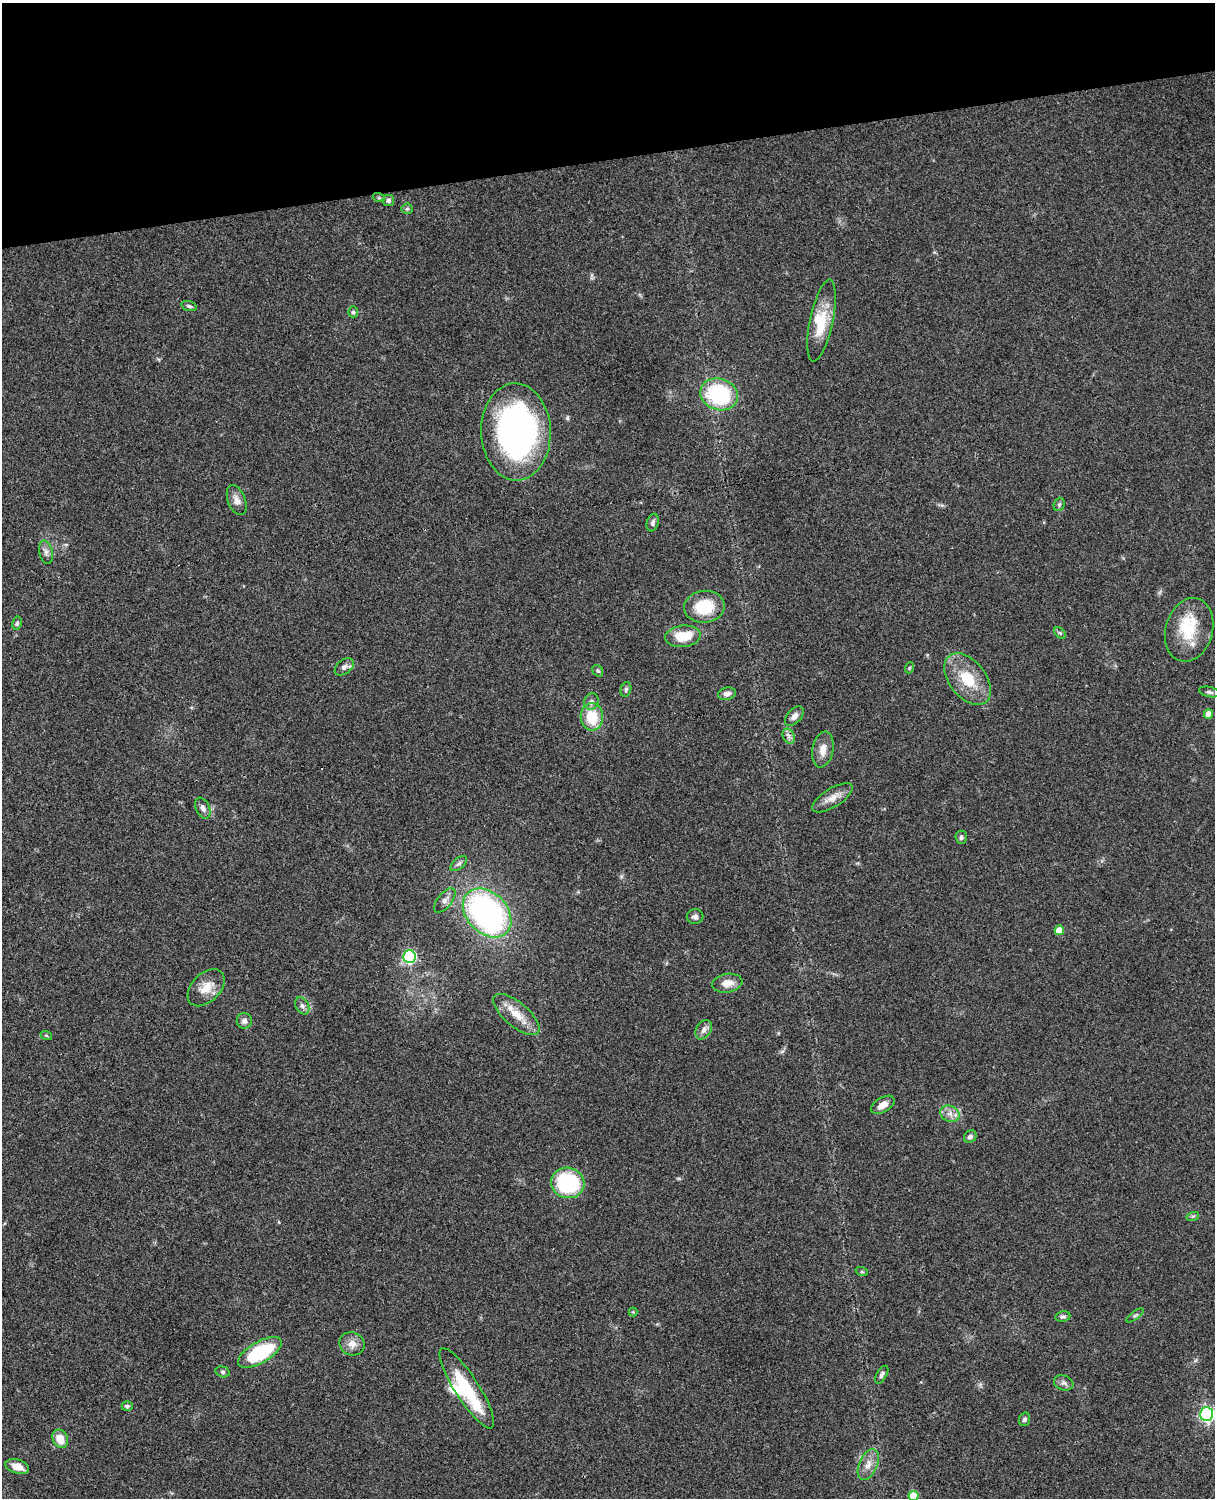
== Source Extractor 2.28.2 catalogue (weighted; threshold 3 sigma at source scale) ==
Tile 3 of 4 x 3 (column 3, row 1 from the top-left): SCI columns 2546-3758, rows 3270-4765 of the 5089 x 4929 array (HDU 1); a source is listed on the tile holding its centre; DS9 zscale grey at full resolution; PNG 1217 x 1500 px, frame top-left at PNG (2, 3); each listed source drawn as its Kron ellipse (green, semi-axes under 4 px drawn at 4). Shown black and unused: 11% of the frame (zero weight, under 3 of 4 exposures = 6% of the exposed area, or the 3 px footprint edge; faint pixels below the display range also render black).
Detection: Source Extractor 2.28.2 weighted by HDU 2 'WHT'; one run over the whole footprint, this tile lists its part. Background 0.0748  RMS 0.0058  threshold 0.0262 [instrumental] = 3 sigma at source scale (4.5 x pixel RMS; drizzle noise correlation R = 1.50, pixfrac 1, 0.05/0.05 arcsec/px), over >= 5 px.
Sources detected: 73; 2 inside a brighter object's white glare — neither listed nor drawn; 3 inside a brighter listed object's ellipse — not listed separately; the other 68 listed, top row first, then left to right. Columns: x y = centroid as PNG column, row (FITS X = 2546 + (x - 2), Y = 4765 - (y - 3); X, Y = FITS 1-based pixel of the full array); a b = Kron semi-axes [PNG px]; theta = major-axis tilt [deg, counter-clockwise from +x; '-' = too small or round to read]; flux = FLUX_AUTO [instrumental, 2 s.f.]
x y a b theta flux
379 198 6 4 -18 0.69
388 200 6 5 - 1.6
407 209 5 5 - 0.88
189 306 8 4 -15 1.2
353 312 5 5 - 1
822 321 41 11 78 18
719 394 19 15 -18 51
516 432 49 35 -88 170
237 500 16 8 -69 3.8
1059 504 7 5 69 1
653 523 9 6 74 1.7
46 552 12 6 -77 2.6
704 607 20 16 7 20
17 623 7 4 79 1
1189 630 32 23 75 24
1060 633 7 4 -45 0.91
683 636 18 10 6 15
344 667 11 7 38 2.5
909 668 5 3 - 0.6
598 671 6 5 - 0.92
967 679 29 18 -52 20
626 689 7 5 74 1.2
1209 692 11 5 -13 1.5
727 694 9 6 10 2.5
591 702 8 7 - 2.1
1208 714 5 4 - 4.1
794 716 11 7 48 3.3
592 717 13 11 -87 16
789 736 8 5 -63 2
823 749 18 10 79 5.9
832 798 23 9 32 5.9
203 808 11 7 -66 2.7
961 837 6 5 - 1.4
459 864 10 5 40 1.6
445 900 14 7 52 2.9
487 913 28 20 -45 150
695 917 8 7 - 1.9
1059 930 5 5 - 8.7
409 956 6 6 - 71
727 983 15 9 9 6.1
206 988 22 14 45 9.1
302 1006 9 6 -62 2.1
516 1014 29 12 -40 11
244 1021 8 7 - 2.5
704 1030 10 7 59 2.9
46 1035 6 3 -19 0.71
883 1105 13 7 31 4.7
950 1114 10 8 -23 3.6
970 1137 7 5 39 2.1
568 1183 17 15 -16 53
1193 1216 6 4 18 0.87
862 1272 6 4 -19 0.76
633 1312 4 4 - 0.5
1135 1315 10 4 36 1.1
1063 1317 7 5 11 1.4
352 1344 13 11 -21 5
260 1352 24 10 30 41
223 1372 7 5 -16 1.2
882 1375 10 5 59 1.5
1064 1383 10 7 -19 2.1
467 1388 47 12 -57 27
127 1406 5 5 - 1.5
1207 1414 7 6 - 140
1024 1419 7 5 71 1.3
60 1439 9 7 -66 8.2
868 1465 16 9 66 5.2
17 1467 12 7 -19 6.2
914 1496 5 5 - 13
Isophote crosses this tile's border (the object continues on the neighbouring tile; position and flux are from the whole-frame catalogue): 2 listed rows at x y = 1207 1414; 914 1496